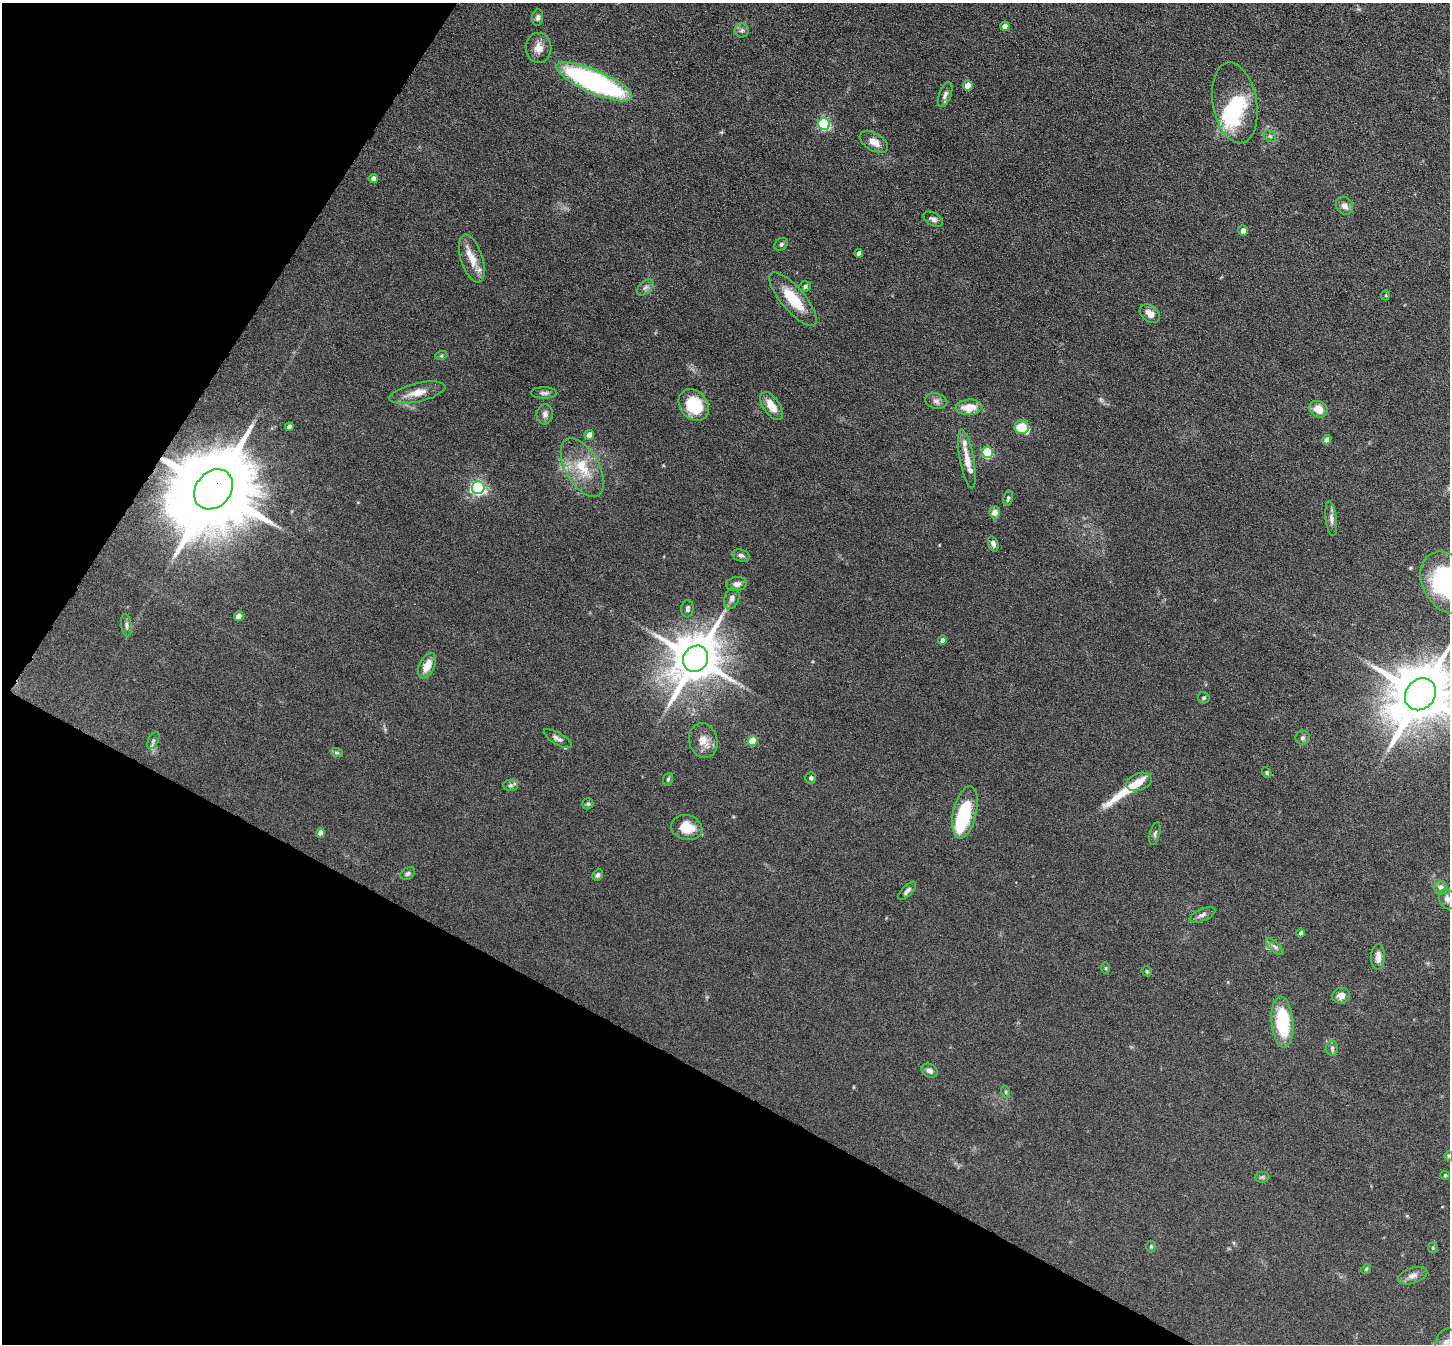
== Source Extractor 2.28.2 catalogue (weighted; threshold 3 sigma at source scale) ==
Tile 9 of 4 x 4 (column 1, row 3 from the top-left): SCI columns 1-1448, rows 1490-2831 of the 5791 x 5800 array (HDU 1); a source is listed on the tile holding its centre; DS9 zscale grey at full resolution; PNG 1452 x 1346 px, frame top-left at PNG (2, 3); each listed source drawn as its Kron ellipse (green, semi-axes under 4 px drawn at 4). Shown black and unused: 28% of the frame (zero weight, under 6 of 12 exposures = <1% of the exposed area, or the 3 px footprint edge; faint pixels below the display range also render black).
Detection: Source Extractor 2.28.2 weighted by HDU 2 'WHT'; one run over the whole footprint, this tile lists its part. Background 0.102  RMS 0.0046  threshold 0.0189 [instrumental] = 3 sigma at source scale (4.09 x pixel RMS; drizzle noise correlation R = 1.36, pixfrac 0.8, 0.05/0.05 arcsec/px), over >= 5 px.
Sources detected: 106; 3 inside a brighter object's white glare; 1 long thin detection or spike segment (spike, bleed or trail) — neither listed nor drawn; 5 inside a brighter listed object's ellipse — not listed separately; the other 97 listed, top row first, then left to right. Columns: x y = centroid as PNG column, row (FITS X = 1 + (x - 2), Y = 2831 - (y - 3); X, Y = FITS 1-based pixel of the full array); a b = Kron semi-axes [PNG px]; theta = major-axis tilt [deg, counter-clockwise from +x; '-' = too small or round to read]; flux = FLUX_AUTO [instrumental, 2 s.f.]
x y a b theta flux
538 18 8 5 82 1.2
1005 26 4 4 - 2.8
742 30 7 7 - 1.2
539 48 15 13 89 3.8
594 82 41 11 -24 93
968 86 5 5 - 6.6
945 95 13 6 70 1.6
1235 103 41 22 -80 26
824 124 6 6 - 44
1270 136 7 5 -44 0.91
874 142 16 8 -30 3.9
373 178 5 4 - 1.8
1344 206 10 8 -56 2.4
933 219 10 6 -30 1.5
1243 231 5 4 - 1.8
781 244 7 5 38 0.95
859 253 4 4 - 2.2
472 258 25 11 -72 6.4
805 286 6 5 - 0.84
645 287 10 6 44 1.4
1386 295 5 3 - 0.42
793 299 34 11 -49 14
1150 314 11 7 -38 3
441 356 6 4 18 0.59
417 393 28 9 13 5.6
544 393 13 5 0 1.4
936 401 11 7 -14 1.8
694 405 17 13 -49 18
772 406 16 8 -55 6.3
969 407 13 7 4 6.8
1318 409 9 8 - 5.1
545 414 10 8 83 1.9
289 427 4 4 - 1.7
1022 427 7 7 - 8.8
589 435 5 4 - 3.8
1327 440 4 4 - 2.9
987 452 5 5 - 26
967 459 30 7 -80 6.1
582 467 32 17 -60 14
478 488 6 6 - 88
213 489 22 17 49 7400
1008 498 7 4 80 0.71
995 512 6 5 - 2.4
1331 519 17 5 -83 1.9
993 544 8 5 -72 1.3
741 555 9 6 -17 1.3
1447 583 33 24 -60 60
737 584 10 7 7 1.9
732 598 11 7 72 1.8
687 609 9 6 84 1.3
239 616 5 4 - 4.4
126 625 11 5 -83 1.3
942 640 4 4 - 1.5
695 659 14 12 55 2000
427 666 14 7 64 5.6
1420 694 17 14 49 2900
1204 698 6 5 - 0.79
1302 738 7 7 - 1.1
558 739 16 6 -30 1.7
153 740 9 5 63 0.97
703 741 17 14 -74 5.3
753 741 5 5 - 9.2
337 753 6 4 -18 0.66
1267 773 6 4 -62 0.58
811 778 6 5 - 1.2
668 779 6 5 - 0.7
1139 782 13 8 21 3.6
510 785 7 5 0 1
588 804 5 5 - 0.71
965 812 26 11 77 25
687 828 16 12 -14 9.1
320 833 4 4 - 2.2
1155 834 11 5 75 1.1
408 873 8 5 32 0.99
598 875 6 5 - 0.89
1441 888 7 6 - 1.7
907 891 12 5 46 1.6
1447 899 10 8 -70 2.1
1202 915 14 6 23 1.8
1301 933 4 4 - 1
1275 947 11 5 -44 1.4
1378 957 13 6 88 3.1
1106 968 6 4 89 0.47
1147 971 5 5 - 0.57
1341 996 9 7 15 2.5
1282 1022 25 11 -85 25
1332 1048 7 6 - 1
929 1071 9 6 -29 1.6
1006 1092 6 4 -72 0.57
1449 1156 5 4 - 0.48
1445 1175 4 4 - 0.43
1262 1177 7 5 1 0.78
1151 1246 6 5 - 0.64
1433 1248 5 5 - 0.62
1366 1269 5 4 - 0.52
1413 1276 15 7 18 2.4
1446 1342 13 10 69 3.1
Overlapping masked pixels (flux is a lower limit): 1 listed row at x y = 213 489
Isophote crosses this tile's border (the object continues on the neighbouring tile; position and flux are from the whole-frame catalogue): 5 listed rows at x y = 1447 583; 1420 694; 1447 899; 1449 1156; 1446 1342